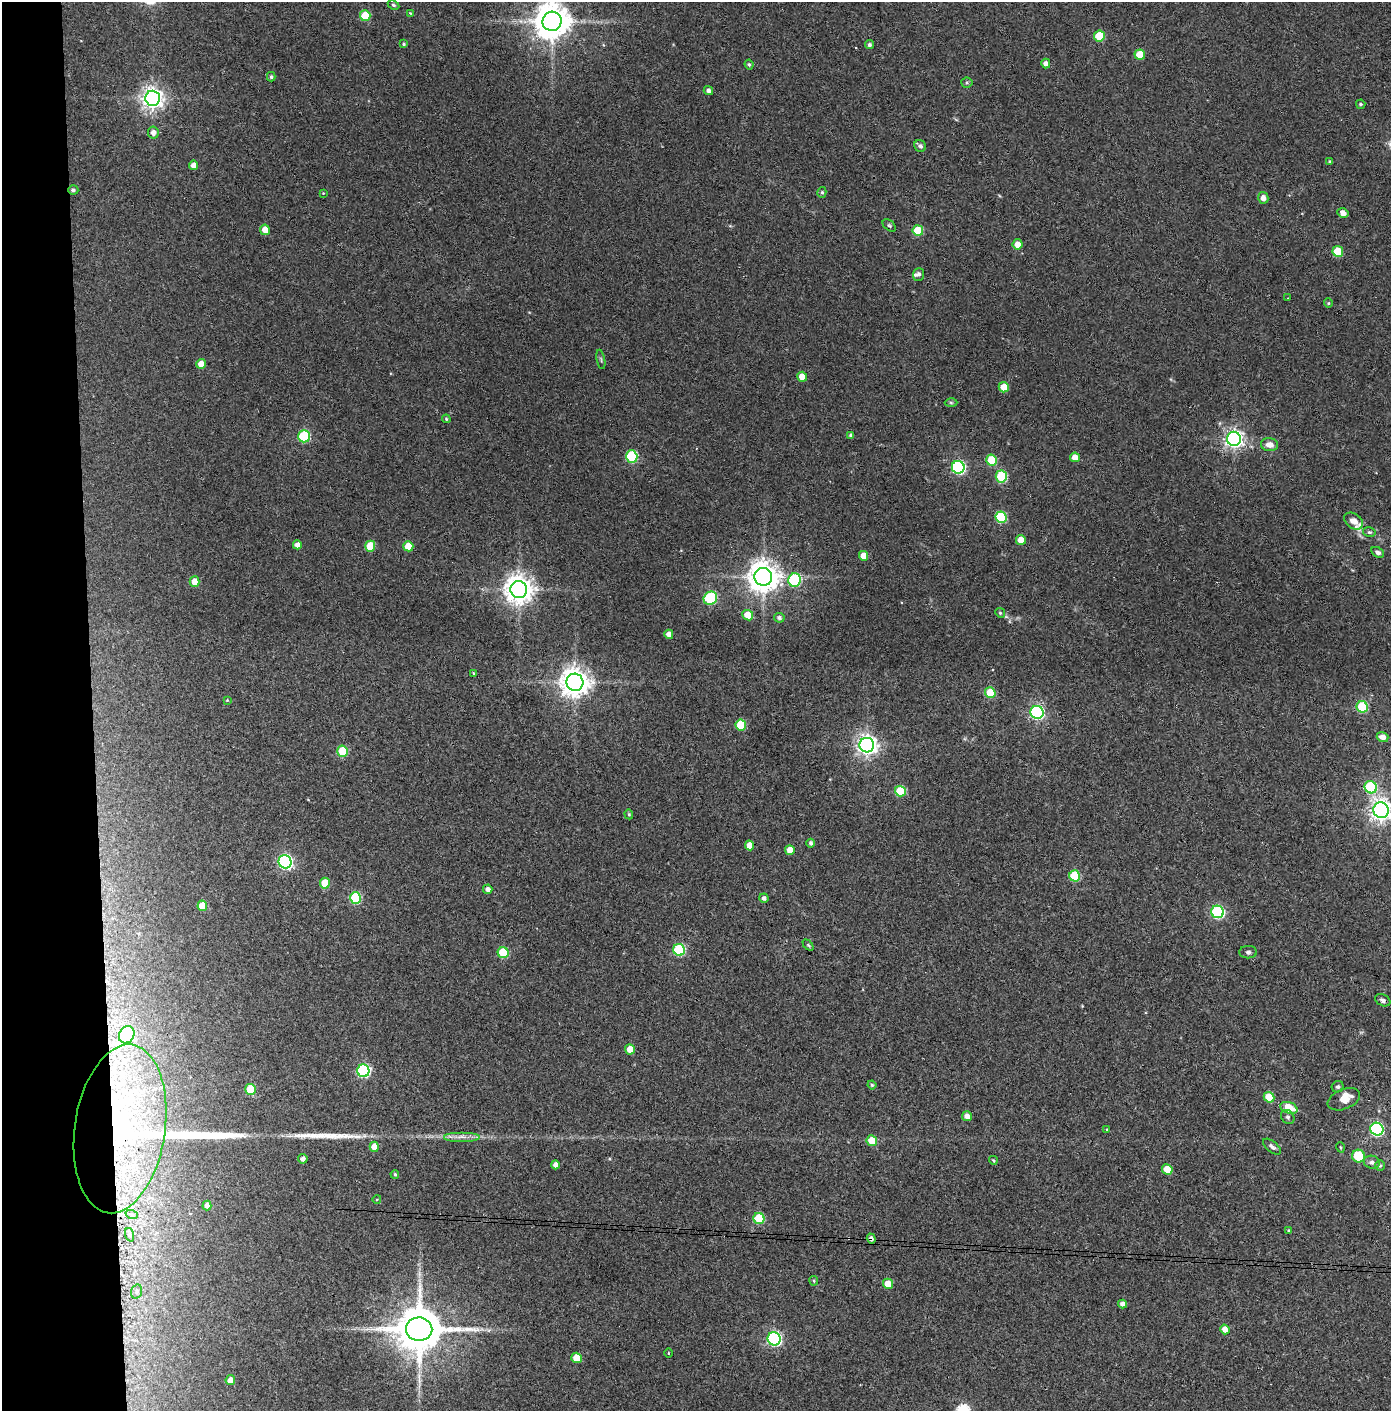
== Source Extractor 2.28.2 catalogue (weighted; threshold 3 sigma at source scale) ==
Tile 4 of 3 x 3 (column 1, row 2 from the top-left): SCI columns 74-1462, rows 1413-2821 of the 4314 x 4236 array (HDU 1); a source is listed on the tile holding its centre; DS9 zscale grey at full resolution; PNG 1393 x 1413 px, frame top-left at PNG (2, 2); each listed source drawn as its Kron ellipse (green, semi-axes under 4 px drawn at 4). Shown black and unused: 7% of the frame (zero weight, under 3 of 4 exposures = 6% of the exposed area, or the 3 px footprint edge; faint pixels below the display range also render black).
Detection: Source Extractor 2.28.2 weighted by HDU 2 'WHT'; one run over the whole footprint, this tile lists its part. Background 0.0904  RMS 0.0064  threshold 0.0289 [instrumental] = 3 sigma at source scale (4.5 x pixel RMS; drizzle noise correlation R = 1.50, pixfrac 1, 0.05/0.05 arcsec/px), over >= 5 px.
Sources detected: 150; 1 cosmic-ray / hot-pixel residue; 3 long thin detections or spike segments (spike, bleed or trail) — neither listed nor drawn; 7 inside a brighter listed object's ellipse — not listed separately; the other 139 listed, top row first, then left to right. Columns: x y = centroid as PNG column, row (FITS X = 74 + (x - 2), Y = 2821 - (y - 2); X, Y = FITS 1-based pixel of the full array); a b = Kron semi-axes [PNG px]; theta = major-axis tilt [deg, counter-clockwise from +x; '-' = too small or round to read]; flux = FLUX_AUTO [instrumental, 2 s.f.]
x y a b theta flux
393 5 6 4 -27 0.95
410 13 4 3 - 0.49
365 16 5 5 - 22
552 21 9 9 - 1500
1099 36 5 5 - 24
404 44 4 3 - 0.84
869 45 4 4 - 1.3
1140 55 5 5 - 15
1046 63 5 4 - 2.8
749 65 5 3 - 0.92
271 77 5 4 - 1.2
967 83 5 5 - 0.94
708 90 5 4 - 2.2
153 98 7 7 - 450
1361 104 5 4 - 1.1
153 133 6 5 - 3.3
920 146 6 5 - 1.7
1330 162 4 3 - 1.1
194 165 5 4 - 4.8
73 190 5 4 - 1.4
822 192 5 4 - 1.1
323 193 3 3 - 0.46
1263 198 6 5 - 3.8
1343 213 6 5 - 3.6
889 225 8 5 -40 1.1
265 230 5 5 - 7.2
918 230 5 5 - 22
1017 244 5 5 - 5.7
1338 251 5 5 - 19
919 274 6 5 - 1.6
1288 298 3 2 - 0.43
1328 303 4 4 - 0.72
601 359 10 3 -79 0.87
201 364 5 4 - 6.6
802 377 5 5 - 9.1
1004 387 5 5 - 11
951 403 6 4 -2 0.87
446 419 4 3 - 0.72
851 435 4 4 - 1.3
304 436 6 5 - 50
1234 439 7 7 - 280
1269 445 8 6 -8 4.3
632 457 6 5 - 47
1075 457 5 4 - 7.1
992 460 5 5 - 23
958 467 6 6 - 110
1001 476 6 5 - 39
1001 517 6 5 - 44
1354 521 10 7 -35 5.1
1369 532 6 5 - 1.1
1021 540 5 4 - 8.4
297 545 4 4 - 3.3
370 546 5 5 - 22
408 546 5 5 - 12
1378 552 7 5 -31 2
863 556 5 4 - 7.1
763 577 9 8 - 1100
795 580 6 6 - 59
195 582 5 5 - 8.3
519 589 8 8 - 850
710 598 7 6 - 67
1000 613 5 4 - 0.86
748 615 5 5 - 11
779 618 5 5 - 1.8
669 634 5 4 - 3.8
473 673 4 3 - 0.62
575 682 9 8 - 840
990 693 5 5 - 18
227 700 4 4 - 0.54
1362 707 6 5 - 41
1037 712 6 6 - 120
741 725 5 5 - 23
1382 737 6 5 - 4.3
867 745 7 7 - 350
343 751 6 5 - 33
1371 787 6 6 - 47
900 791 5 5 - 26
1381 810 8 7 - 440
629 814 5 4 - 0.8
811 843 4 4 - 1.6
749 845 5 4 - 6.6
790 850 5 5 - 6.4
285 862 7 6 - 140
1075 876 6 5 - 32
325 883 5 5 - 12
488 889 5 4 - 3.1
355 898 6 5 - 40
764 898 5 4 - 2.1
202 906 5 5 - 10
1218 912 6 6 - 81
808 945 6 4 -45 0.86
679 950 6 5 - 53
1248 952 9 6 0 1.7
503 953 5 5 - 29
1383 1000 8 5 -28 1.8
127 1035 9 7 61 93
630 1049 5 5 - 9.5
363 1071 6 6 - 86
872 1085 4 4 - 0.95
1338 1087 6 5 - 1.4
251 1089 5 5 - 20
1269 1097 5 5 - 18
1344 1099 17 10 22 7
1289 1108 9 5 -20 18
967 1116 5 5 - 4
1288 1117 8 6 -50 1.3
120 1129 85 45 82 200
1107 1129 3 3 - 0.51
1377 1129 6 6 - 96
461 1137 18 5 0 4.1
872 1141 5 5 - 12
374 1147 5 4 - 8.3
1272 1147 11 5 -39 1.9
1340 1147 5 3 - 0.55
1358 1156 6 6 - 25
303 1159 5 4 - 2.6
993 1160 4 3 - 0.78
1372 1162 8 6 -13 2
555 1165 4 4 - 3.3
1380 1166 5 5 - 0.98
1167 1169 5 5 - 13
395 1174 4 3 - 0.74
377 1199 4 3 - 0.56
207 1205 5 4 - 3.3
132 1215 6 4 -19 1.1
759 1218 5 5 - 33
1288 1230 4 3 - 0.49
130 1235 7 4 -71 1.2
871 1239 5 4 - 2.2
814 1281 5 4 - 0.71
888 1284 5 5 - 9.9
136 1291 7 5 72 1.4
1122 1304 4 4 - 2.6
419 1329 13 11 -1 3100
1225 1329 5 4 - 5.5
774 1339 6 6 - 130
668 1353 4 3 - 0.49
576 1358 5 5 - 11
230 1380 5 4 - 5
Overlapping masked pixels (flux is a lower limit): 4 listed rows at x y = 748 615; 575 682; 120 1129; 871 1239
Isophote crosses this tile's border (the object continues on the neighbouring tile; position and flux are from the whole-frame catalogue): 2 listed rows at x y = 552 21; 1381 810